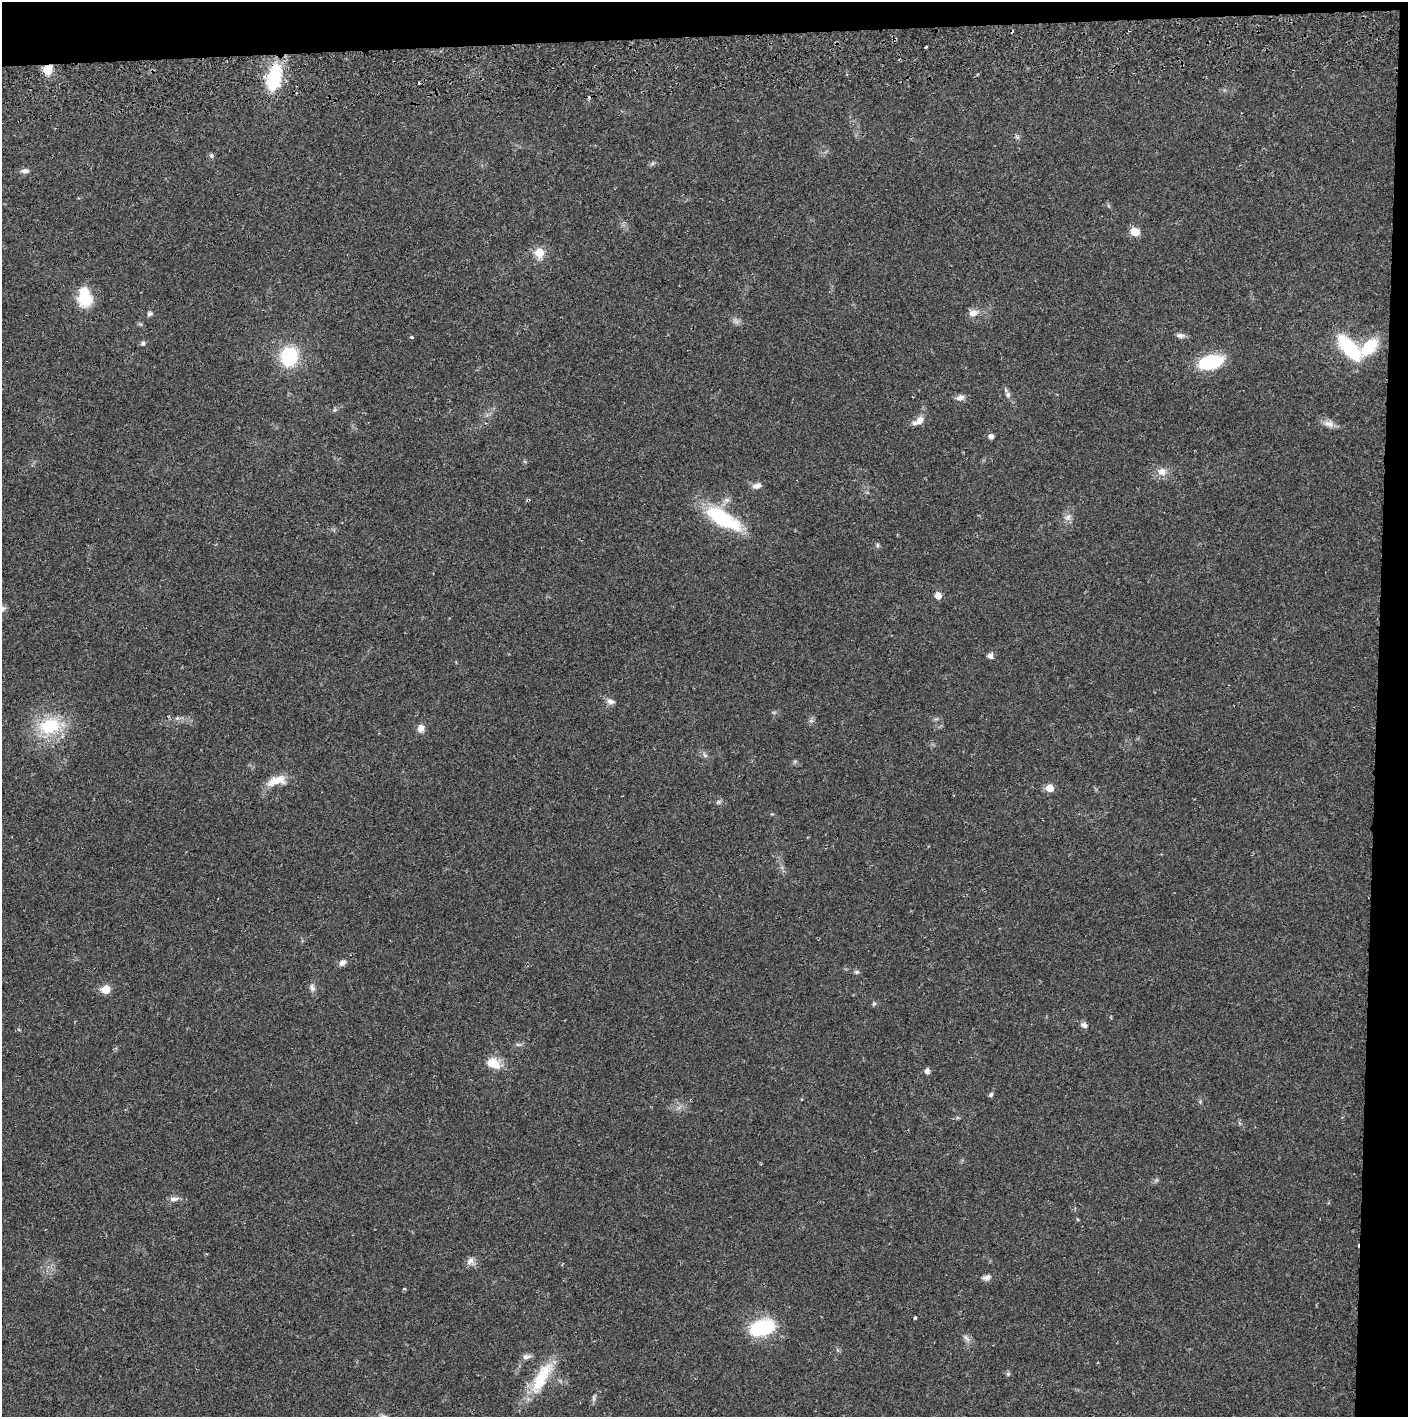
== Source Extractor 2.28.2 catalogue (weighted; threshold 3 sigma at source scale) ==
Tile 3 of 3 x 3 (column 3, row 1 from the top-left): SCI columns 2817-4222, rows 2886-4300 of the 4229 x 4358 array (HDU 1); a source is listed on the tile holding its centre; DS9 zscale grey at full resolution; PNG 1410 x 1419 px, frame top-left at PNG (2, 2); no overlay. Shown black and unused: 5% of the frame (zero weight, under 2 of 3 exposures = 3% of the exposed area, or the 3 px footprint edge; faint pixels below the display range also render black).
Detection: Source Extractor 2.28.2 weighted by HDU 2 'WHT'; one run over the whole footprint, this tile lists its part. Background 0.0205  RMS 0.0034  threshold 0.0155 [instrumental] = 3 sigma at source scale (4.5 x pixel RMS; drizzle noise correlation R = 1.50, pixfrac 1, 0.05/0.05 arcsec/px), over >= 5 px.
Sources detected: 59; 3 cosmic-ray / hot-pixel residue — not listed; the other 56 listed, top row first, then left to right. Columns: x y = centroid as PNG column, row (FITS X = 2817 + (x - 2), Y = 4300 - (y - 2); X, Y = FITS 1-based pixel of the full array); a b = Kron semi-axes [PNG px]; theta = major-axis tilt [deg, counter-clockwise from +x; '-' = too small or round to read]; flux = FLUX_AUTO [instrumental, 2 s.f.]
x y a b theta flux
48 70 11 9 71 4.8
274 77 31 15 81 18
1017 137 6 5 - 0.62
211 155 7 5 -83 0.58
25 171 11 6 -3 1.2
1135 232 8 8 - 4.3
539 252 7 6 - 8.6
84 297 22 15 -88 11
973 313 11 8 15 2.5
149 314 7 6 - 0.8
1180 335 11 6 -4 1.2
411 337 4 3 - 0.71
143 343 7 5 26 0.73
1369 347 27 14 44 12
1349 348 23 10 -50 28
289 356 16 15 - 21
1211 362 19 10 15 24
1008 395 8 7 - 1.1
960 398 12 7 11 1.6
334 410 6 4 71 0.48
919 421 16 7 33 2.7
1329 424 15 9 -13 2.3
991 436 5 5 - 1.5
1162 472 13 11 1 2.9
757 486 11 6 19 1.9
1068 517 10 7 54 1.7
723 518 46 16 -31 24
877 545 7 5 -90 0.63
938 595 5 5 - 3.7
990 656 7 7 - 1.3
611 701 11 7 -15 1.5
177 718 6 4 -72 0.54
50 726 32 22 11 17
421 728 9 7 84 2.2
276 781 25 11 14 5.2
1050 788 6 6 - 5.2
718 802 6 5 - 0.63
342 963 9 7 41 1.4
856 972 6 5 - 0.61
312 988 11 7 -64 1.2
106 989 6 5 - 8.7
874 1003 6 5 - 0.51
1084 1025 9 7 -24 1.3
493 1063 17 12 -26 5.7
927 1071 6 5 - 1.3
991 1094 6 5 - 0.64
174 1199 13 6 4 1.5
470 1261 12 7 43 1.7
987 1277 11 6 15 1.4
404 1289 3 3 - 0.67
915 1318 3 3 - 0.5
762 1328 24 15 12 22
526 1357 12 6 9 1.4
1008 1374 6 4 46 0.52
541 1378 49 16 61 14
594 1399 9 4 85 0.72
Overlapping masked pixels (flux is a lower limit): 2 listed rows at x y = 48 70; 274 77